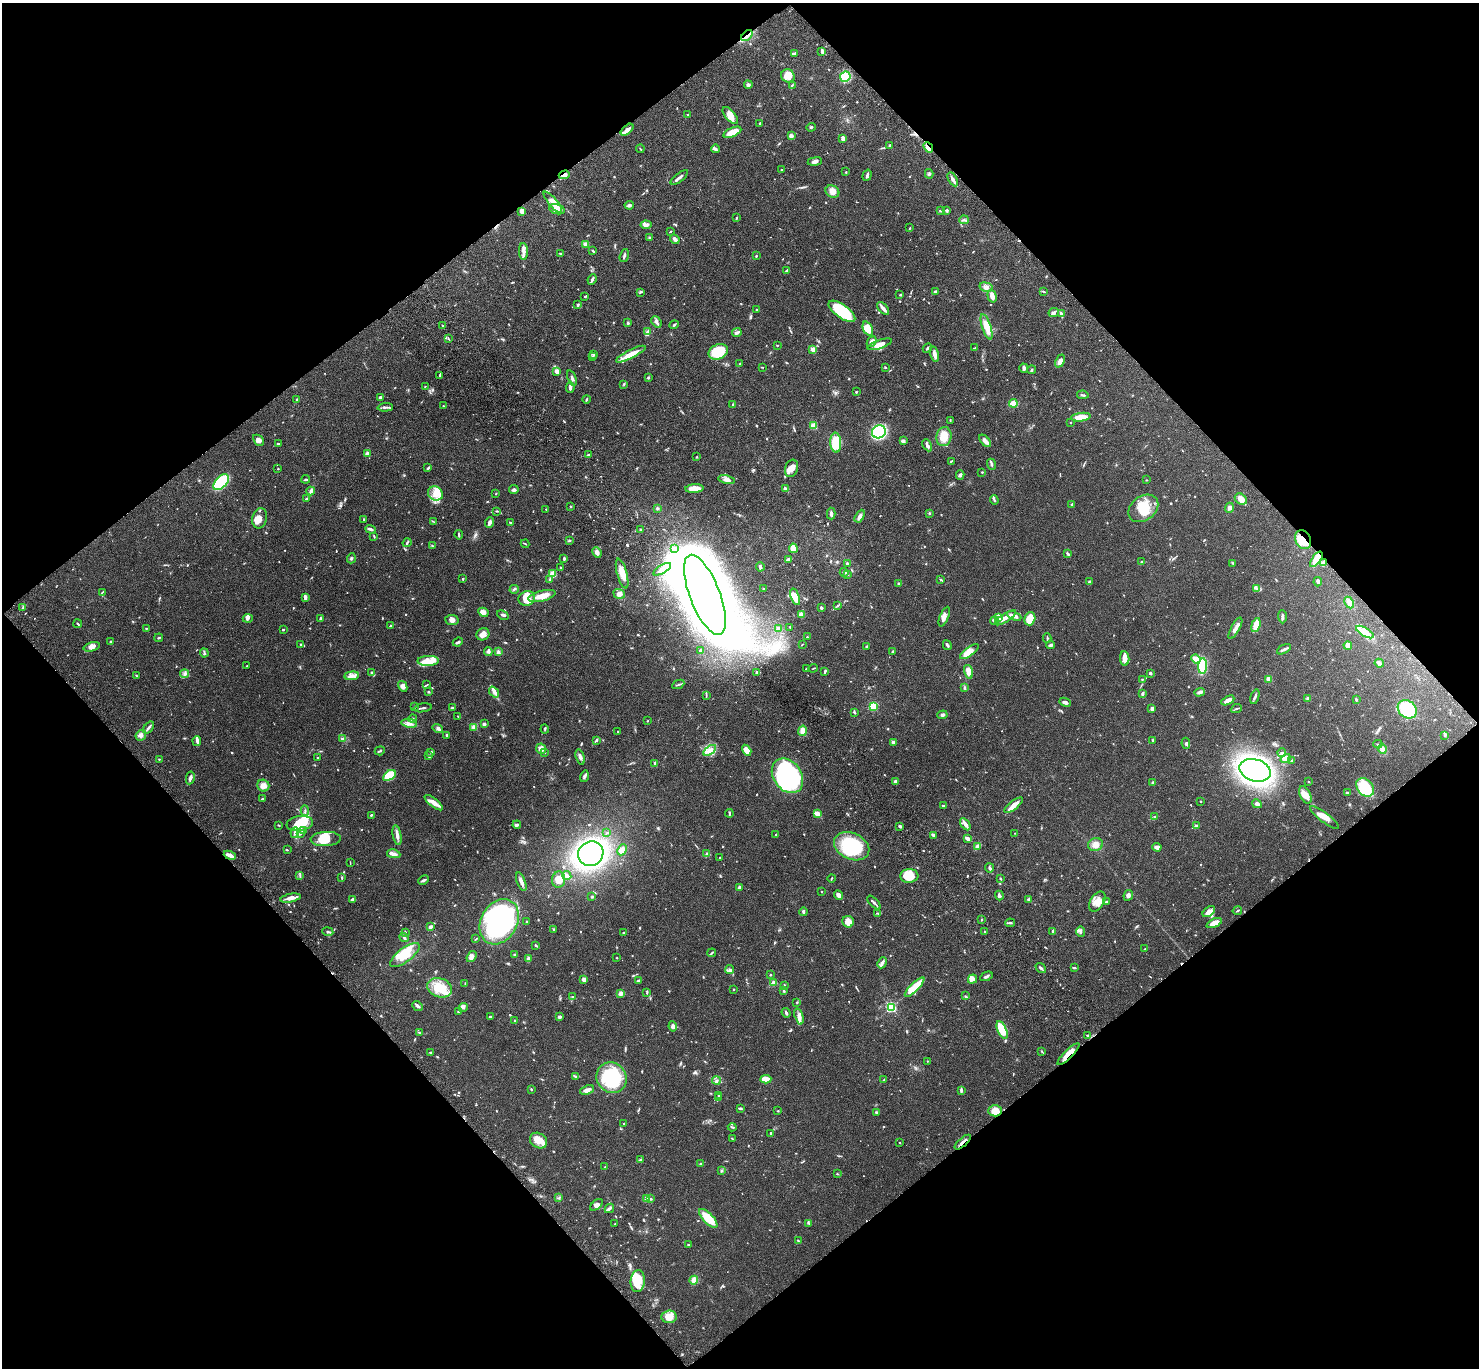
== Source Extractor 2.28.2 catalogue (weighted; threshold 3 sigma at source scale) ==
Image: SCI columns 100-6007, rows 245-5706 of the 6109 x 6091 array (HDU 1 of 3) = the unmasked area's bounding box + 8 px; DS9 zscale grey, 4 x 4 block average (1 PNG px = mean of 4 x 4 image px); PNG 1481 x 1370 px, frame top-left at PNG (2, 3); each listed source drawn as its Kron ellipse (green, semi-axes under 4 px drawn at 4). Shown black and unused: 50% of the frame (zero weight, under 3 of 4 exposures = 6% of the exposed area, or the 3 px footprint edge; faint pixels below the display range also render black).
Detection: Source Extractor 2.28.2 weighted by HDU 2 'WHT'. Background 0.0504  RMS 0.0055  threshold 0.0246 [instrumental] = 3 sigma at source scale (4.5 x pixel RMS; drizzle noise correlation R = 1.50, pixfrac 1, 0.05/0.05 arcsec/px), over >= 5 px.
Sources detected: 1029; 4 too faint to see at this stretch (4 x 4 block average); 5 inside a brighter object's white glare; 7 cosmic-ray / hot-pixel residue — neither listed nor drawn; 17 coinciding with a brighter row at this scale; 86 inside a brighter listed object's ellipse — not listed separately; of the other 910, all 500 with FLUX_AUTO >= 2.1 (the completeness limit of this list) listed and drawn (410 fainter detections not listed), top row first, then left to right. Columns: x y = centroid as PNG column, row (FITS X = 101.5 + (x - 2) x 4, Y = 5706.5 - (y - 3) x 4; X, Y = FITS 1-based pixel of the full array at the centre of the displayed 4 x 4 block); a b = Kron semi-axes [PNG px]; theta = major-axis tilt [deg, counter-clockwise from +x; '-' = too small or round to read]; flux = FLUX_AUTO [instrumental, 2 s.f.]
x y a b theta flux
747 36 7 2 45 9.9
822 51 4 2 - 8.4
794 53 3 2 - 7.5
788 76 7 6 - 37
845 77 5 5 - 72
748 85 4 3 - 8.2
792 85 4 2 - 2.4
688 115 3 2 - 3.1
730 115 10 5 -50 29
760 123 2 2 - 3.1
811 127 4 2 - 3.5
627 130 7 3 42 17
732 132 10 4 24 48
791 136 2 2 - 55
843 139 3 3 - 12
890 145 3 2 - 2.3
928 147 6 2 -49 24
640 149 4 2 - 2.5
715 149 4 3 - 6.1
815 161 7 4 8 11
782 170 2 2 - 2.8
846 172 2 2 - 3
929 174 4 3 - 4.6
564 175 5 4 - 15
867 175 6 2 73 7
679 177 10 2 39 9.7
953 179 7 2 -61 14
832 191 7 6 - 25
553 202 13 4 -49 26
629 205 4 3 - 6.5
557 209 8 5 -17 56
522 211 3 3 - 24
940 211 3 2 - 2.5
947 211 4 2 - 3.3
736 218 3 2 - 3.2
964 220 5 2 - 5.2
646 225 5 3 - 8.9
910 228 3 2 - 2.9
670 232 3 2 - 2.2
649 238 3 2 - 2.4
675 239 5 3 - 12
585 244 2 2 - 54
523 251 8 4 -89 17
593 251 3 2 - 4.1
560 253 2 2 - 2.9
624 255 7 2 72 7.1
756 256 3 2 - 2.7
786 270 4 3 - 4.4
592 279 5 3 - 7.6
986 287 7 4 -12 15
1043 291 4 2 - 4.1
640 292 3 2 - 3.2
935 292 3 2 - 8.7
900 295 3 2 - 2.5
585 296 3 2 - 2.6
992 296 7 4 -75 21
578 305 4 3 - 4.8
883 308 8 2 -49 18
757 309 3 2 - 3.6
842 311 16 6 -36 190
1054 313 5 3 - 8.7
1061 314 4 4 - 5.9
656 322 6 4 -50 8.8
628 323 3 2 - 3.9
442 325 2 2 - 3.1
674 325 5 2 - 4.1
987 327 13 4 -72 53
868 328 7 4 -66 56
648 332 4 3 - 9.8
737 333 5 2 - 8.1
449 339 3 2 - 2.4
872 342 5 3 - 17
880 344 13 4 19 24
777 345 2 2 - 2.1
927 348 5 2 - 4.3
975 348 4 2 - 3.8
813 350 2 2 - 90
718 352 10 7 24 110
594 354 3 2 - 2.7
631 354 16 4 27 44
934 354 8 3 -77 17
592 356 3 2 - 3.2
1060 361 7 4 64 15
739 364 3 2 - 2.2
762 367 4 2 - 2.1
885 367 3 2 - 3
1024 368 4 3 - 8.2
1032 370 4 2 - 3
557 371 2 2 - 56
440 375 3 2 - 4.6
572 378 8 3 -68 7.3
648 378 2 2 - 3.9
624 384 3 2 - 2.7
425 386 2 2 - 2.2
570 387 5 3 - 9.5
856 392 2 2 - 6.6
1083 395 6 2 -10 4.5
380 398 3 2 - 7.7
586 399 4 2 - 3.1
297 400 4 2 - 3.1
1013 403 4 3 - 40
733 404 2 2 - 3.5
443 406 2 2 - 2.7
385 407 7 2 3 7
1081 417 10 3 6 48
950 420 3 2 - 2.2
1071 423 2 2 - 3.8
813 426 2 2 - 140
879 432 7 6 - 390
944 437 9 7 77 53
258 440 6 4 -44 15
903 441 3 2 - 13
985 441 7 3 -46 18
836 443 10 5 -87 81
278 444 4 2 - 2.9
927 445 6 2 -62 11
368 454 3 3 - 16
588 455 3 2 - 2.9
696 457 2 2 - 2.8
951 461 4 2 - 2.9
991 464 6 2 -68 5.7
428 468 3 2 - 4.4
791 468 9 6 71 24
278 469 2 2 - 2.6
982 472 2 2 - 2.7
960 475 5 3 - 7.4
306 479 4 2 - 4.4
726 479 8 4 -12 14
1146 480 2 2 - 2.1
221 482 9 5 47 230
694 489 9 4 4 44
785 489 3 3 - 6.1
514 490 5 3 - 6.7
311 491 4 3 - 9.4
435 493 8 7 - 34
496 494 2 2 - 2.2
306 499 2 2 - 3.1
1241 499 6 5 - 33
994 500 4 2 - 4.6
1072 504 4 2 - 4.3
571 506 2 2 - 2.5
657 508 3 2 - 4.4
1143 508 16 12 36 70
1229 508 5 4 - 11
546 509 2 2 - 2.6
497 511 4 2 - 3.7
929 513 2 2 - 3.3
831 514 6 2 -87 9.9
860 516 7 4 60 11
260 518 10 7 74 21
364 519 3 2 - 2.1
434 522 4 2 - 2.1
490 522 5 3 - 13
510 523 2 2 - 8
371 529 5 2 - 7.9
640 529 2 2 - 9.2
459 535 5 2 - 4.3
374 536 3 2 - 2.4
569 540 4 2 - 3.8
1303 540 10 7 -61 46
407 543 5 2 - 4.5
525 544 4 2 - 2.3
432 546 3 2 - 2.9
674 548 3 2 - 10
793 548 4 4 - 47
597 552 5 3 - 14
1068 554 4 2 - 8.6
351 558 5 2 - 4
564 558 4 2 - 5
789 559 4 2 - 9.4
1316 559 9 3 55 46
1141 562 2 2 - 3.5
1323 562 3 2 - 8.2
1233 563 2 2 - 2.4
847 564 3 2 - 4.6
560 567 3 2 - 2.6
760 567 5 2 - 10
662 569 10 2 30 13
844 572 4 2 - 4.4
553 574 2 2 - 140
622 574 15 5 -74 43
847 574 2 2 - 14
463 579 2 2 - 3.4
550 579 3 2 - 3.2
941 579 3 3 - 3.2
1089 582 3 2 - 6.2
1318 582 4 3 - 6.6
899 584 3 2 - 4.1
764 588 2 2 - 3.1
1256 588 3 2 - 4.4
514 589 5 2 - 5.2
102 592 3 2 - 2.6
619 594 6 5 - 15
705 595 43 15 -69 7700
542 596 14 5 15 52
305 597 4 2 - 12
795 597 9 4 -71 50
527 598 8 7 - 29
1349 603 6 4 -65 16
837 606 4 2 - 3.2
23 607 3 2 - 3.2
821 608 3 2 - 5.9
483 612 5 4 - 14
801 614 3 3 - 24
503 615 6 2 -31 5.8
1014 616 7 2 -24 20
944 617 10 4 67 18
998 617 4 3 - 46
1282 617 6 2 -88 6.9
1005 618 12 3 33 28
248 619 5 3 - 6.8
321 619 3 2 - 11
1030 619 7 5 73 67
452 620 6 5 - 15
995 621 4 2 - 5
78 624 4 2 - 3.1
1256 625 7 3 73 66
390 626 3 2 - 3.2
790 627 2 2 - 9.6
778 628 3 3 - 6.3
1235 628 12 3 61 16
146 629 2 2 - 4.8
283 630 2 2 - 9.1
1365 632 10 4 -30 24
483 634 6 6 - 19
807 637 2 2 - 2.7
159 638 4 2 - 3.3
1047 638 4 2 - 3.4
111 642 2 2 - 12
458 642 5 3 - 6.3
300 645 3 2 - 2.7
802 645 3 2 - 2.2
947 645 5 2 - 6.7
1051 645 4 2 - 8.6
1348 645 4 4 - 25
92 647 8 4 14 19
866 647 3 2 - 2.8
1284 649 7 2 30 7.1
488 651 4 3 - 8.4
700 651 3 2 - 8.9
892 651 3 2 - 4.1
498 652 4 3 - 5.7
969 652 11 4 37 26
204 653 4 2 - 4.4
1125 659 7 4 -82 23
1196 659 4 3 - 36
428 661 11 5 1 27
1379 663 5 3 - 12
247 666 2 2 - 2.3
1202 666 8 3 84 200
813 668 5 2 - 2.3
806 669 2 2 - 8
825 671 4 2 - 6.2
372 672 2 2 - 13
757 672 4 3 - 7
968 672 7 3 -73 34
1150 673 3 2 - 4
184 674 4 3 - 7.2
136 675 3 2 - 2.5
352 676 7 4 6 13
1142 679 2 2 - 6.2
1269 679 2 2 - 76
678 684 6 2 25 3.8
426 685 4 2 - 2.8
403 686 6 4 -60 11
964 687 3 2 - 2.6
428 692 3 2 - 2.9
494 692 6 3 -51 13
1200 692 5 3 - 8.6
1143 694 4 2 - 5.3
706 695 3 2 - 2.9
1255 697 8 2 72 6.9
1308 698 2 2 - 35
1356 699 3 2 - 4.1
1228 700 7 3 28 32
1065 702 6 3 -23 8.8
873 706 2 2 - 190
414 707 2 2 - 5.5
423 708 9 2 9 5.6
452 708 3 2 - 3.9
1152 709 3 3 - 8.3
1236 709 6 2 21 3.8
1407 709 10 8 -39 170
854 712 3 2 - 6
942 715 5 3 - 6.3
458 716 3 2 - 3
413 719 4 2 - 2.7
648 721 2 2 - 3.1
409 723 8 2 -9 11
484 724 2 2 - 19
474 727 4 3 - 9.6
148 728 7 2 52 7.9
438 728 5 3 - 7.2
545 729 4 2 - 3.4
802 731 5 3 - 23
618 732 2 2 - 3.2
141 735 6 5 - 11
447 735 2 2 - 11
1445 735 3 2 - 2.4
343 739 4 2 - 4.5
596 740 3 2 - 5
1153 740 2 2 - 2.2
197 741 5 3 - 8.1
893 742 2 2 - 34
1186 743 6 2 -82 5.2
1378 744 4 2 - 2.7
541 749 5 5 - 18
1382 749 5 4 - 16
710 750 7 4 34 18
747 750 6 4 -59 29
380 751 5 2 - 4.1
431 752 3 2 - 4
544 753 2 2 - 2.7
1282 753 4 3 - 6.7
429 756 2 2 - 7.8
580 757 8 3 -73 10
317 758 2 2 - 3.1
1286 758 5 3 - 11
159 759 2 2 - 2.6
1292 760 3 2 - 2.4
655 763 3 2 - 8.9
1255 770 16 11 -16 1500
389 775 7 4 32 110
584 776 6 3 72 8.3
787 776 19 14 -55 660
190 778 6 2 79 10
895 781 3 3 - 8
1153 782 3 3 - 5.3
1309 782 2 2 - 2.2
263 786 6 6 - 18
1365 787 10 7 -48 130
1347 793 4 2 - 3.3
1305 795 9 5 -65 25
263 799 4 2 - 4.1
1201 801 2 2 - 5.7
434 803 11 4 -38 23
1257 804 5 3 - 8.4
943 805 3 2 - 4.2
1014 805 11 4 38 25
305 811 5 2 - 4.7
729 813 4 2 - 4.9
817 814 3 2 - 25
371 815 2 2 - 4.3
1155 816 3 2 - 2.4
1325 818 18 4 -37 36
300 823 13 7 8 64
965 824 7 3 -58 18
279 825 3 2 - 2.2
517 825 4 2 - 8.6
900 826 3 2 - 6.6
1196 826 2 2 - 36
303 831 2 2 - 2.6
295 833 5 2 - 8.4
607 833 2 2 - 3.7
1015 833 2 2 - 2.9
300 834 4 2 - 5.3
397 835 10 4 -78 17
776 835 3 2 - 3.3
933 835 3 2 - 8.6
326 839 15 7 3 72
968 839 4 2 - 27
1095 844 7 6 - 21
852 846 18 13 -25 240
978 846 3 2 - 5.5
1157 847 4 3 - 15
287 850 3 2 - 2.5
622 850 6 4 65 24
394 854 7 3 -10 16
591 854 13 12 - 1100
707 854 4 2 - 11
230 855 6 2 -23 25
720 857 2 2 - 2.7
350 863 3 2 - 2.3
989 868 4 3 - 7.2
567 875 5 2 - 17
300 876 3 2 - 2.7
909 876 9 7 5 69
342 877 4 2 - 2.9
831 878 4 2 - 2.3
1000 878 3 2 - 2.4
424 880 5 2 - 6.1
559 880 8 6 80 39
521 882 9 2 -68 14
739 888 3 2 - 8.8
821 892 2 2 - 4.4
838 895 5 3 - 16
999 895 5 3 - 7.3
1128 895 5 4 - 9.5
592 897 3 2 - 3.2
290 898 10 3 11 19
353 900 4 2 - 11
1028 900 4 3 - 4.7
1097 901 11 7 59 34
1107 902 3 2 - 5
874 903 8 2 -47 9
1237 911 5 2 - 3.1
803 912 4 2 - 5.6
1209 912 7 4 38 22
878 913 3 2 - 2.5
981 920 2 2 - 3.2
527 921 2 2 - 2.8
499 922 24 18 61 660
848 922 6 5 - 30
1010 923 5 2 - 5.5
1214 923 8 4 24 33
430 927 3 2 - 13
554 930 4 2 - 3.6
1053 931 4 2 - 5
1081 931 5 3 - 6.5
328 932 5 2 - 4.1
405 932 3 2 - 4.9
624 932 3 2 - 4
984 932 2 2 - 2.2
404 937 5 2 - 5.1
476 939 4 2 - 2.3
535 945 3 2 - 3.5
1145 949 4 2 - 2.6
712 953 4 2 - 4.3
514 954 2 2 - 3.5
405 955 18 7 37 64
471 957 6 4 53 16
617 958 2 2 - 2.5
528 959 4 2 - 3.8
882 963 6 2 63 13
1041 968 6 2 -38 9.1
1075 968 3 2 - 3.3
729 970 4 2 - 5.7
770 975 2 2 - 2.4
986 976 6 2 26 8.2
584 979 3 3 - 15
972 979 5 4 - 12
638 981 3 2 - 4.7
773 983 2 2 - 24
465 984 3 2 - 2.2
784 985 2 2 - 3.5
915 987 13 4 45 77
440 988 12 9 -19 83
734 989 2 2 - 3.1
784 991 2 2 - 9.5
621 993 4 3 - 10
647 993 3 2 - 2.8
965 996 3 2 - 3
573 997 3 2 - 2.1
797 1002 2 2 - 2.8
417 1006 6 2 -39 8.5
463 1007 4 2 - 5.7
891 1007 2 2 - 500
458 1012 2 2 - 3.4
786 1013 5 2 - 6.1
799 1016 8 4 -73 15
490 1017 2 2 - 4.7
560 1017 4 3 - 6.7
515 1020 2 2 - 3
673 1026 5 4 - 9.1
1002 1030 9 4 -67 99
419 1032 4 2 - 2.8
1087 1035 2 2 - 3.3
1042 1051 2 2 - 2.1
430 1053 3 2 - 4.8
1068 1054 15 3 45 37
927 1061 2 2 - 2.3
576 1077 4 2 - 3.6
612 1078 16 14 -52 240
766 1079 5 3 - 48
884 1079 3 2 - 2.9
716 1081 4 2 - 3
531 1089 3 2 - 2.2
587 1090 7 3 21 23
961 1090 4 3 - 5.4
719 1095 3 2 - 4.1
718 1098 2 2 - 4.7
740 1108 3 2 - 4.2
777 1111 2 2 - 2.2
995 1111 6 5 - 39
876 1112 2 2 - 13
624 1123 2 2 - 2.5
732 1127 4 2 - 3.3
771 1133 2 2 - 3.6
732 1139 3 2 - 3.1
538 1140 9 7 -34 41
899 1142 2 2 - 2.3
963 1142 10 2 41 18
640 1160 4 2 - 3.1
701 1164 3 2 - 2.7
605 1167 3 2 - 2.2
722 1170 2 2 - 5.8
837 1174 2 2 - 2.5
559 1198 4 2 - 4.2
646 1198 4 2 - 17
651 1199 3 2 - 3.7
596 1205 7 4 39 13
609 1208 5 3 - 7.8
708 1218 12 5 -46 82
809 1223 2 2 - 2.2
615 1224 2 2 - 3.9
798 1241 3 2 - 3
688 1245 2 2 - 3
694 1280 4 4 - 21
638 1281 11 7 85 86
669 1317 8 6 4 44
Overlapping masked pixels (flux is a lower limit): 9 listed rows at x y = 747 36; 627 130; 928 147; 564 175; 1303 540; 1316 559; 230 855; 1068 1054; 963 1142
Diffuse or blended objects may show on this block-average render without a row.